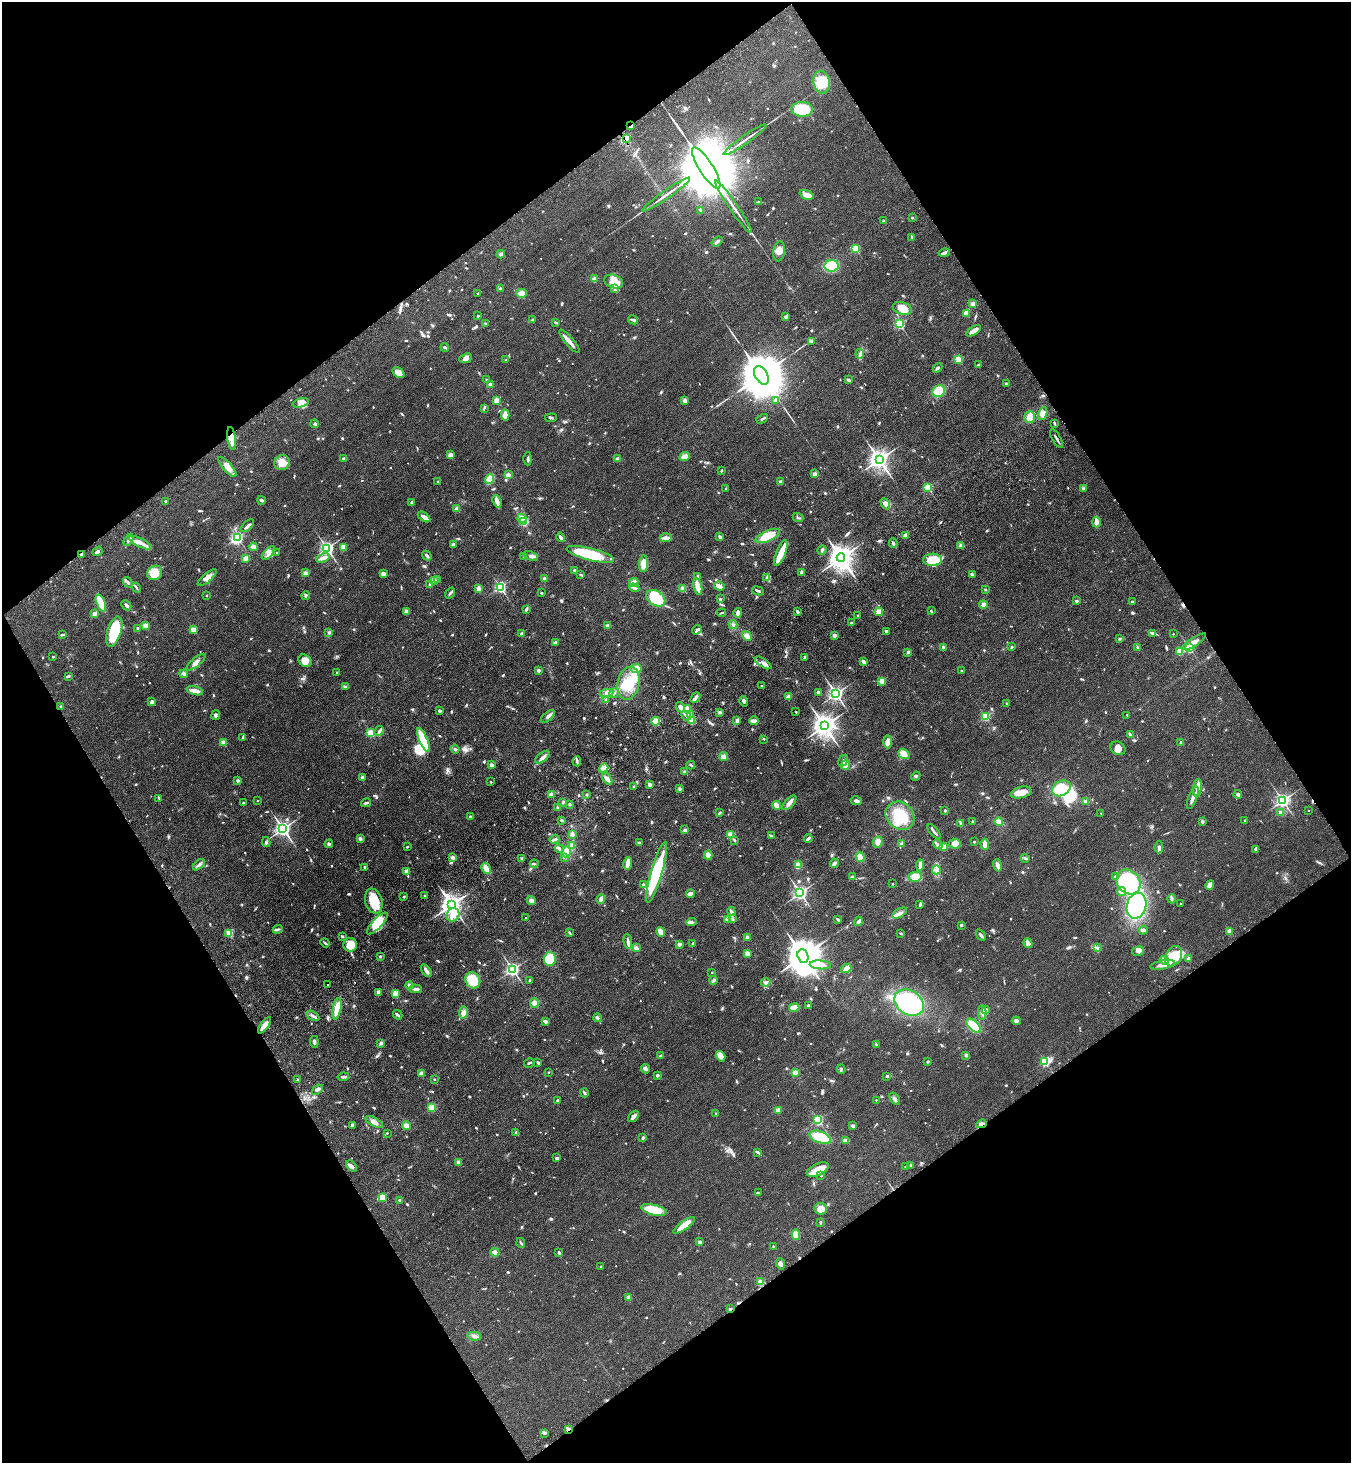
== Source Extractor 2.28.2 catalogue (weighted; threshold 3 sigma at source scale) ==
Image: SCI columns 371-5766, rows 103-5944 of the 6001 x 6046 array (HDU 1 of 3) = the unmasked area's bounding box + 8 px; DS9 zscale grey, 4 x 4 block average (1 PNG px = mean of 4 x 4 image px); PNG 1353 x 1465 px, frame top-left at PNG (2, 2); each listed source drawn as its Kron ellipse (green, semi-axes under 4 px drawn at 4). Shown black and unused: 48% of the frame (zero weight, under 3 of 4 exposures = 6% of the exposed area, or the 3 px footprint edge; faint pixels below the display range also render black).
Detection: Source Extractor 2.28.2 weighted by HDU 2 'WHT'. Background 0.0589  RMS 0.006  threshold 0.0272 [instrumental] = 3 sigma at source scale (4.5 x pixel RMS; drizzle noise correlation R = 1.50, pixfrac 1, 0.05/0.05 arcsec/px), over >= 5 px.
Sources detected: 1117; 1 too faint to see at this stretch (4 x 4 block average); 9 inside a brighter object's white glare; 9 cosmic-ray / hot-pixel residue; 2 long thin detections or spike segments (spike, bleed or trail) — neither listed nor drawn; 16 coinciding with a brighter row at this scale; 61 inside a brighter listed object's ellipse — not listed separately; of the other 1019, all 500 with FLUX_AUTO >= 4.25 (the completeness limit of this list) listed and drawn (519 fainter detections not listed), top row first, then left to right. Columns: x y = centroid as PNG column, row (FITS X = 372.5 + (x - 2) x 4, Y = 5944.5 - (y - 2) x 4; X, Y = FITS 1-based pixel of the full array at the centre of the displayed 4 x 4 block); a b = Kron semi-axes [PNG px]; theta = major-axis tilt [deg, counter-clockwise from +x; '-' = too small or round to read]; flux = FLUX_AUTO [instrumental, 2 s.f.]
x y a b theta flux
821 82 11 8 -79 96
802 109 10 7 -2 140
631 126 3 2 - 8.6
626 139 3 2 - 7.5
745 140 26 2 35 22
706 168 24 7 -58 92000
666 195 29 2 35 26
806 195 7 4 -22 22
759 202 4 2 - 6
733 207 32 2 -55 33
701 210 4 2 - 6.9
912 218 2 2 - 13
883 221 2 2 - 13
912 237 4 2 - 4.5
717 241 6 3 38 12
856 249 2 2 - 230
779 251 10 5 82 26
944 253 6 3 13 8.2
501 254 4 3 - 9.1
831 266 7 5 7 93
594 279 2 2 - 96
614 281 10 6 -20 48
500 289 3 2 - 7.1
614 289 4 2 - 5.6
521 293 5 4 - 31
478 294 3 2 - 7.9
973 304 2 2 - 76
902 308 10 6 -16 51
966 313 2 2 - 100
478 316 2 2 - 5.1
786 316 4 3 - 8.4
532 320 2 2 - 4.8
633 320 5 3 - 10
556 322 4 2 - 5.1
485 323 3 2 - 4.3
899 324 2 2 - 430
974 331 8 3 31 30
569 341 15 3 -50 26
812 341 4 2 - 4.3
445 347 4 2 - 6.6
860 354 5 3 - 8.3
466 358 6 4 23 17
959 359 2 2 - 150
506 360 2 2 - 4.7
979 365 4 2 - 5
937 368 5 2 - 6.7
398 373 6 4 -40 27
761 375 10 6 -59 30000
486 379 2 2 - 5.7
848 380 3 2 - 7.4
1006 383 2 2 - 18
490 385 4 4 - 7.1
939 391 6 5 - 85
497 400 2 2 - 120
775 400 3 2 - 5.5
685 401 3 2 - 20
301 403 8 4 14 17
484 408 4 2 - 4.7
1043 414 7 4 68 18
505 415 5 4 - 20
1029 417 6 5 - 24
551 418 6 2 5 5.5
762 419 6 2 30 5.4
1054 423 3 2 - 4.9
315 424 4 3 - 6.8
232 438 11 3 -83 42
1057 439 10 2 -59 9.2
450 455 2 2 - 87
684 457 5 4 - 21
343 459 3 3 - 5.3
528 459 6 2 -90 7
618 459 3 3 - 11
879 459 3 3 - 2800
282 463 8 7 - 41
227 467 12 4 -50 32
721 470 3 2 - 4.4
815 474 3 2 - 14
508 475 4 3 - 12
489 479 5 4 - 46
781 481 3 2 - 10
438 482 2 2 - 13
928 487 2 2 - 210
726 488 2 2 - 9.7
1084 489 3 2 - 4.3
261 500 4 2 - 6.3
166 501 2 2 - 15
497 501 6 3 -69 22
412 503 3 2 - 8.1
885 504 6 4 -59 15
457 508 3 3 - 8.9
424 517 7 4 -35 15
522 518 5 3 - 37
798 518 5 2 - 5
524 522 2 2 - 220
1096 522 5 3 - 25
248 526 8 3 44 9.4
905 535 3 2 - 26
768 536 13 5 23 82
237 537 2 2 - 590
561 537 5 2 - 12
720 537 2 2 - 31
666 538 6 3 1 20
128 540 7 3 60 8.3
140 543 12 4 -27 20
893 543 5 2 - 7.1
453 544 4 2 - 7
960 546 3 2 - 9.2
253 547 4 3 - 14
343 547 3 3 - 16
327 548 2 2 - 1100
822 550 5 2 - 7.5
98 551 5 3 - 10
268 553 8 4 46 17
276 553 2 2 - 8.3
781 553 13 4 68 48
81 554 2 2 - 25
590 554 24 6 -14 190
427 556 5 2 - 9.7
531 556 7 3 -21 13
524 557 2 2 - 9.6
245 558 2 2 - 80
323 558 7 3 21 17
841 558 4 3 - 4600
932 560 9 6 2 86
644 564 8 4 86 44
574 570 2 2 - 4.5
802 572 2 2 - 53
155 573 8 7 - 79
306 573 3 2 - 14
383 574 4 3 - 11
972 574 4 3 - 7.1
581 575 3 2 - 5.3
697 577 4 2 - 5
767 577 4 3 - 8.3
207 578 12 4 40 28
545 579 2 2 - 56
437 580 4 3 - 8.9
434 581 4 2 - 12
128 582 5 3 - 6.7
634 583 5 4 - 19
430 585 3 3 - 5.8
698 586 8 3 -77 48
719 586 5 3 - 17
500 587 2 2 - 610
136 588 5 2 - 5.1
634 588 5 2 - 8.4
478 589 4 2 - 24
683 589 2 2 - 110
985 590 2 2 - 4.6
758 591 6 2 -23 6.5
450 593 6 2 54 7
541 593 2 2 - 4.4
207 595 2 2 - 8.3
306 596 4 3 - 5
656 598 10 7 -33 150
720 599 2 2 - 4.4
1076 601 3 2 - 6.5
1132 602 2 2 - 5.3
101 603 9 4 -66 88
983 604 4 3 - 12
126 605 5 2 - 11
526 609 3 2 - 7.9
406 611 3 3 - 8.9
931 611 2 2 - 4.4
798 612 4 2 - 5.3
879 612 4 4 - 22
722 613 4 2 - 4.5
738 613 5 3 - 13
94 614 2 2 - 59
858 616 2 2 - 4.3
851 623 3 2 - 4.5
733 625 4 3 - 6.7
145 626 2 2 - 120
607 626 3 3 - 8.4
137 628 2 2 - 13
193 629 2 2 - 130
697 630 5 2 - 10
114 631 15 7 73 140
886 631 2 2 - 23
329 633 3 2 - 4.7
1153 633 3 3 - 5.7
521 634 2 2 - 30
1173 634 2 2 - 6.2
62 635 4 2 - 7.8
834 635 2 2 - 51
747 636 5 4 - 24
1120 639 2 2 - 16
555 642 2 2 - 11
1194 642 14 3 33 24
943 647 2 2 - 24
1012 647 2 2 - 13
1138 648 3 2 - 7.1
1189 648 2 2 - 410
1180 651 2 2 - 120
908 652 4 3 - 5.6
53 657 2 2 - 11
804 657 4 2 - 5.1
305 661 7 5 -40 32
196 662 12 3 39 19
863 662 3 2 - 15
763 663 9 3 -34 15
636 668 5 4 - 23
538 670 2 2 - 33
961 671 2 2 - 6.6
337 672 2 2 - 4.4
184 674 4 3 - 8.2
68 676 4 2 - 5.1
882 681 2 2 - 98
628 683 16 11 78 100
761 686 2 2 - 8.3
345 687 4 3 - 5.6
195 691 8 4 -16 21
818 692 2 2 - 24
607 693 7 3 11 15
614 693 5 2 - 7.8
836 694 2 2 - 1400
788 696 4 3 - 11
695 698 6 2 49 14
606 699 2 2 - 20
744 701 5 3 - 8.9
152 702 2 2 - 46
1007 703 2 2 - 5.3
61 707 3 2 - 5.7
680 707 5 4 - 18
687 708 4 4 - 13
440 711 3 2 - 7.2
720 712 3 2 - 8.9
796 712 2 2 - 5.1
216 715 5 3 - 7.6
691 715 3 2 - 12
1127 715 2 2 - 5.2
548 716 8 3 38 14
686 716 5 2 - 5.9
985 717 2 2 - 300
737 720 4 3 - 8.4
656 721 4 3 - 40
692 721 2 2 - 140
754 721 5 2 - 21
824 726 4 3 - 3900
379 731 5 3 - 8.9
370 732 2 2 - 180
1130 735 4 2 - 8.4
243 737 4 2 - 8.9
764 739 2 2 - 6.5
423 740 12 4 -67 140
223 742 2 2 - 110
888 742 7 4 -90 19
1181 743 3 3 - 8.9
1118 748 8 6 -25 26
455 749 4 2 - 6.5
904 754 6 4 -36 34
542 757 8 3 40 15
724 757 4 3 - 19
843 760 6 3 58 9.3
577 761 5 2 - 9.7
491 765 3 3 - 8.2
691 765 4 2 - 6.1
846 765 5 2 - 9.3
604 768 5 4 - 22
685 772 3 3 - 6.9
916 776 5 3 - 5.8
362 777 4 2 - 7.3
607 779 7 3 -56 15
238 780 2 2 - 22
491 782 2 2 - 9.4
649 784 4 3 - 12
634 786 2 2 - 5.2
1061 788 10 7 27 130
1197 788 9 4 83 25
679 789 3 3 - 5.8
1021 792 10 5 13 32
551 795 2 2 - 88
586 795 2 2 - 16
1238 795 4 3 - 7
159 798 4 2 - 6.2
1193 798 12 3 69 25
257 801 2 2 - 4.7
856 801 6 3 -12 9.3
1085 801 2 2 - 9.8
1283 801 2 2 - 1100
563 802 3 2 - 5.3
243 803 2 2 - 13
366 803 5 2 - 7.4
789 803 9 3 46 21
570 804 3 2 - 4.8
776 805 4 3 - 21
558 808 3 2 - 5.7
945 810 2 2 - 9.1
1309 810 2 2 - 4.8
719 813 3 2 - 7
1101 813 2 2 - 5
1281 813 2 2 - 60
470 816 2 2 - 6.5
900 816 15 13 -42 130
561 820 2 2 - 8.3
1245 820 2 2 - 8.7
973 821 2 2 - 7
999 822 4 4 - 18
1202 822 3 2 - 5.9
961 823 4 2 - 10
283 829 3 2 - 1600
685 830 3 2 - 8.8
934 832 9 2 -49 8.7
572 834 4 3 - 9.2
730 835 2 2 - 180
771 836 4 2 - 8.2
360 838 3 3 - 7.1
554 839 5 2 - 9.9
808 839 4 2 - 8.2
734 840 3 2 - 4.3
266 842 5 2 - 5.2
878 842 6 4 67 22
974 842 2 2 - 9.3
639 843 4 2 - 5.9
901 843 4 2 - 5.9
329 844 4 3 - 5.6
938 844 5 3 - 9
955 844 5 5 - 23
985 844 5 3 - 20
572 846 4 4 - 11
407 847 2 2 - 11
944 847 4 3 - 15
1159 847 6 3 84 7.8
559 849 4 2 - 11
1256 849 3 3 - 11
566 852 6 4 68 27
708 855 4 3 - 28
453 857 4 3 - 9.5
564 857 3 3 - 6.2
860 857 5 4 - 22
522 858 3 2 - 4.3
1025 858 4 2 - 7.1
628 863 6 3 80 28
834 863 4 3 - 9.2
534 864 4 2 - 4.4
199 865 7 3 43 12
798 865 4 3 - 17
920 865 5 3 - 12
998 865 6 3 -70 14
365 867 2 2 - 5.4
486 868 5 3 - 29
936 870 4 4 - 12
406 871 2 2 - 66
657 872 31 5 73 260
852 877 3 2 - 8.5
915 877 6 5 - 47
1115 877 4 2 - 4.9
1129 882 13 11 -49 470
643 884 3 2 - 4.3
893 884 2 2 - 6.3
1210 885 5 4 - 29
1122 892 5 3 - 15
800 893 2 2 - 1200
690 894 4 3 - 25
404 896 2 2 - 4.3
425 896 3 2 - 5.2
601 899 5 3 - 13
1172 899 4 3 - 6.4
531 900 5 3 - 13
374 901 13 8 -73 86
1181 903 2 2 - 4.6
920 904 3 2 - 9
451 905 4 3 - 3200
1136 906 13 9 75 320
731 911 4 2 - 13
900 913 8 3 30 16
453 915 7 6 - 34
525 918 2 2 - 5.7
727 919 3 3 - 10
733 919 4 3 - 5.8
838 920 4 2 - 8.6
858 921 5 2 - 14
692 922 5 3 - 8.8
377 923 14 5 47 92
961 925 2 2 - 18
278 929 5 2 - 6.5
1143 930 4 2 - 6.3
661 932 5 4 - 45
1230 932 2 2 - 97
229 933 2 2 - 180
570 933 4 2 - 4.7
901 933 2 2 - 4.3
981 935 6 2 -55 6.4
342 936 3 2 - 5.5
747 937 4 3 - 9.2
628 941 8 2 -84 15
325 943 5 2 - 5.3
1028 943 5 3 - 19
679 944 2 2 - 39
693 944 3 2 - 7.6
350 945 7 6 - 64
636 948 3 3 - 13
1097 948 4 3 - 5
1138 951 6 4 14 15
747 954 3 3 - 21
803 956 7 5 -69 12000
1174 956 11 8 60 110
380 957 2 2 - 15
550 959 6 6 - 91
1189 959 2 2 - 46
1164 960 5 2 - 7.9
820 965 11 4 -5 31
1163 965 12 4 11 31
846 969 5 3 - 14
513 970 2 2 - 1100
426 971 7 3 -55 14
712 972 2 2 - 6.5
473 980 8 7 - 87
530 980 2 2 - 6.4
714 980 4 3 - 8.1
766 982 5 3 - 9.8
328 985 2 2 - 19
409 985 4 3 - 13
415 989 6 3 0 11
378 992 3 2 - 8.4
395 993 2 2 - 150
534 1003 5 4 - 15
909 1003 16 12 -34 300
808 1005 3 2 - 7.7
794 1007 5 3 - 57
337 1009 11 4 78 56
985 1010 2 2 - 74
982 1012 7 2 -89 8.2
463 1013 6 4 81 19
398 1015 5 2 - 10
313 1016 7 3 -30 9.9
597 1018 4 3 - 7.7
545 1021 4 3 - 9.2
1016 1021 4 4 - 11
265 1025 9 3 54 25
974 1026 9 5 -46 98
314 1042 6 2 -83 7.6
381 1043 3 2 - 9.5
876 1045 3 2 - 4.7
966 1055 3 3 - 6.2
660 1056 3 3 - 4.5
721 1056 5 4 - 25
538 1062 4 3 - 4.5
928 1062 2 2 - 17
1045 1062 2 2 - 350
529 1063 5 2 - 4.5
645 1069 4 4 - 9.1
841 1069 5 2 - 5.3
548 1072 2 2 - 6.4
421 1073 3 3 - 11
795 1073 4 3 - 13
657 1075 2 2 - 25
887 1076 4 3 - 5
343 1077 5 3 - 8.1
434 1079 2 2 - 5.4
298 1080 3 2 - 4.7
317 1090 6 3 38 8.1
584 1093 4 2 - 7.3
895 1099 7 2 -55 8.6
557 1100 2 2 - 4.3
876 1100 2 2 - 4.8
432 1108 2 2 - 200
778 1110 2 2 - 71
716 1114 3 2 - 4.5
633 1116 6 3 49 17
818 1120 2 2 - 410
374 1122 10 4 -29 18
981 1124 5 3 - 10
352 1126 3 2 - 12
406 1126 4 3 - 16
853 1126 4 2 - 9.9
516 1132 4 2 - 4.4
387 1133 2 2 - 7.3
820 1137 11 6 -19 89
643 1138 3 2 - 6.1
845 1140 3 3 - 5.4
757 1152 4 2 - 7
557 1158 2 2 - 4.9
458 1162 2 2 - 49
911 1165 2 2 - 13
351 1166 6 3 -48 10
905 1167 2 2 - 6.1
818 1170 12 5 25 51
821 1175 2 2 - 13
758 1193 3 2 - 4.6
382 1197 2 2 - 160
400 1200 3 3 - 5.5
821 1209 6 5 - 32
654 1210 13 5 -14 91
820 1222 2 2 - 6.6
684 1225 13 4 36 56
796 1235 5 3 - 55
700 1242 2 2 - 36
521 1243 5 2 - 5.4
773 1246 2 2 - 7.3
495 1252 4 3 - 15
559 1253 3 2 - 8.9
780 1264 6 3 -72 15
601 1267 3 2 - 7.1
761 1282 2 2 - 140
629 1297 4 3 - 8.1
730 1309 3 2 - 4.3
474 1336 7 2 -10 8.8
568 1429 4 2 - 6.5
545 1433 4 2 - 5
Overlapping masked pixels (flux is a lower limit): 7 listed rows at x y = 631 126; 626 139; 232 438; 81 554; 981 1124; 730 1309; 568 1429